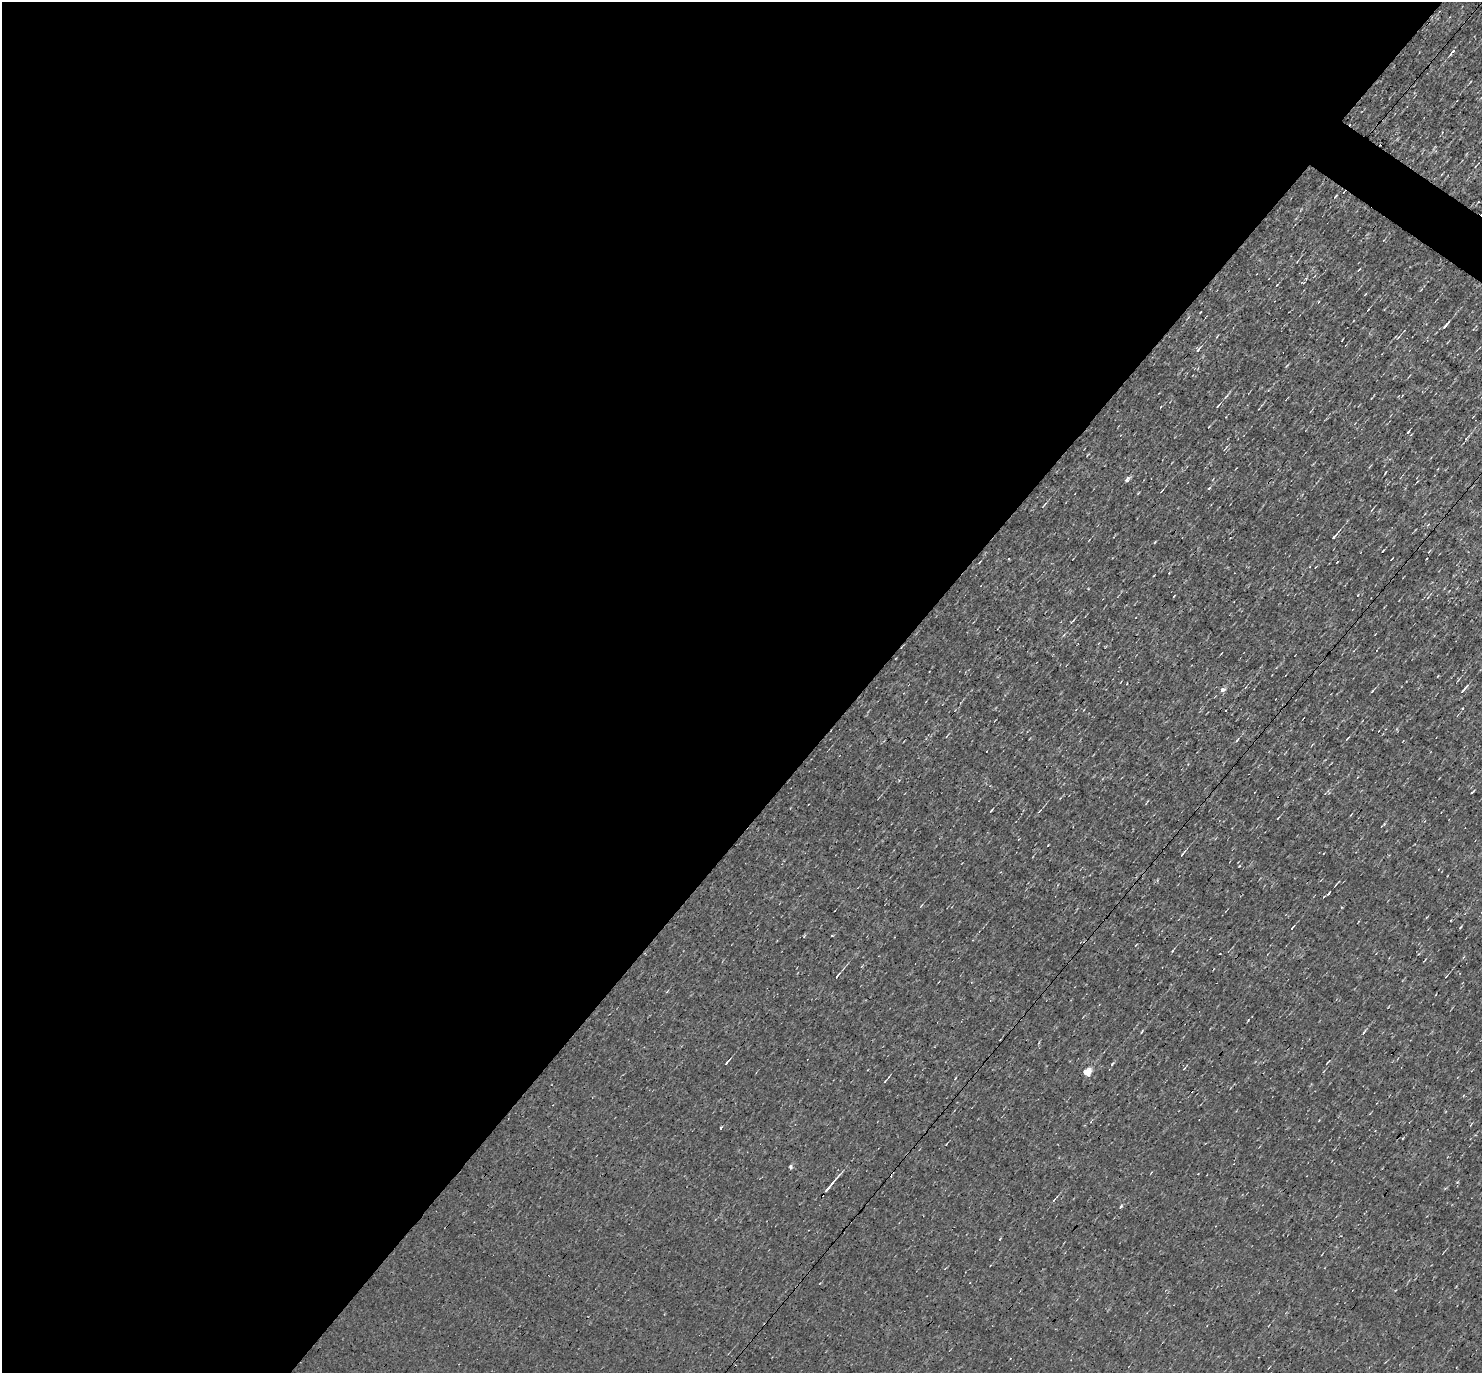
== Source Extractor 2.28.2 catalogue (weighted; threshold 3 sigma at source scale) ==
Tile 5 of 4 x 4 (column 1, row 2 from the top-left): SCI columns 1-1480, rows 2891-4261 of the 5920 x 5922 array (HDU 1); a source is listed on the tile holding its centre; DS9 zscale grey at full resolution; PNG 1484 x 1375 px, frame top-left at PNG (2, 2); no overlay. Shown black and unused: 59% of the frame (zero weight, under 3 of 4 exposures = <1% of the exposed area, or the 3 px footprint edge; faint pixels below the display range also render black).
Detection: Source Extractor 2.28.2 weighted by HDU 2 'WHT'; one run over the whole footprint, this tile lists its part. Background 0.00285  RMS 0.048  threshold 0.216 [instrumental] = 3 sigma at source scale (4.5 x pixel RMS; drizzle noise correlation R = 1.50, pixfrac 1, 0.05/0.05 arcsec/px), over >= 5 px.
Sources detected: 40; all 40 listed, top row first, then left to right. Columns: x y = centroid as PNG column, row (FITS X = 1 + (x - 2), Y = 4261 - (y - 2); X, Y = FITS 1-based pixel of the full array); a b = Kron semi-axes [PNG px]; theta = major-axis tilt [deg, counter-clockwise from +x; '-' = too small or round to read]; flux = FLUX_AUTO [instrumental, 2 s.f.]
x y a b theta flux
1452 51 8 3 53 16
1336 196 6 2 46 4
1359 270 5 2 - 5
1446 325 11 3 48 12
1399 337 6 3 47 6.6
1198 350 7 4 61 8.4
1218 405 6 3 52 6.2
1408 432 4 3 - 6.5
1127 480 8 4 57 14
1209 488 5 3 - 5.7
1162 491 4 2 - 4.1
1044 504 8 2 49 5.5
1334 536 11 3 50 15
1383 551 5 2 - 3.3
1429 551 7 2 46 4
1174 596 3 2 - 2.8
1464 689 12 3 45 13
1222 690 6 5 - 18
1372 691 5 3 - 4.7
1347 738 5 2 - 4.3
1237 740 5 3 - 5.5
1472 792 5 2 - 4.5
991 811 5 2 - 5
1183 853 9 2 51 8
1329 893 6 2 52 5.9
1292 928 5 2 - 4.6
838 975 7 3 52 8.6
1446 976 3 2 - 3
1364 1032 7 3 56 6.1
726 1063 6 3 45 7.1
1327 1063 6 2 46 3.5
1112 1064 8 3 58 6.3
1184 1068 4 3 - 3.9
1087 1072 5 4 - 160
885 1081 4 2 - 4.1
721 1128 3 3 - 24
791 1167 4 4 - 11
830 1186 28 3 50 35
1054 1200 6 3 53 5.2
1121 1206 4 3 - 19
Unlisted compact peaks at least as high as the median listed source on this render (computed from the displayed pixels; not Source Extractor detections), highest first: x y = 1239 866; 1248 1020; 1358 595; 1460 927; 1457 1182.